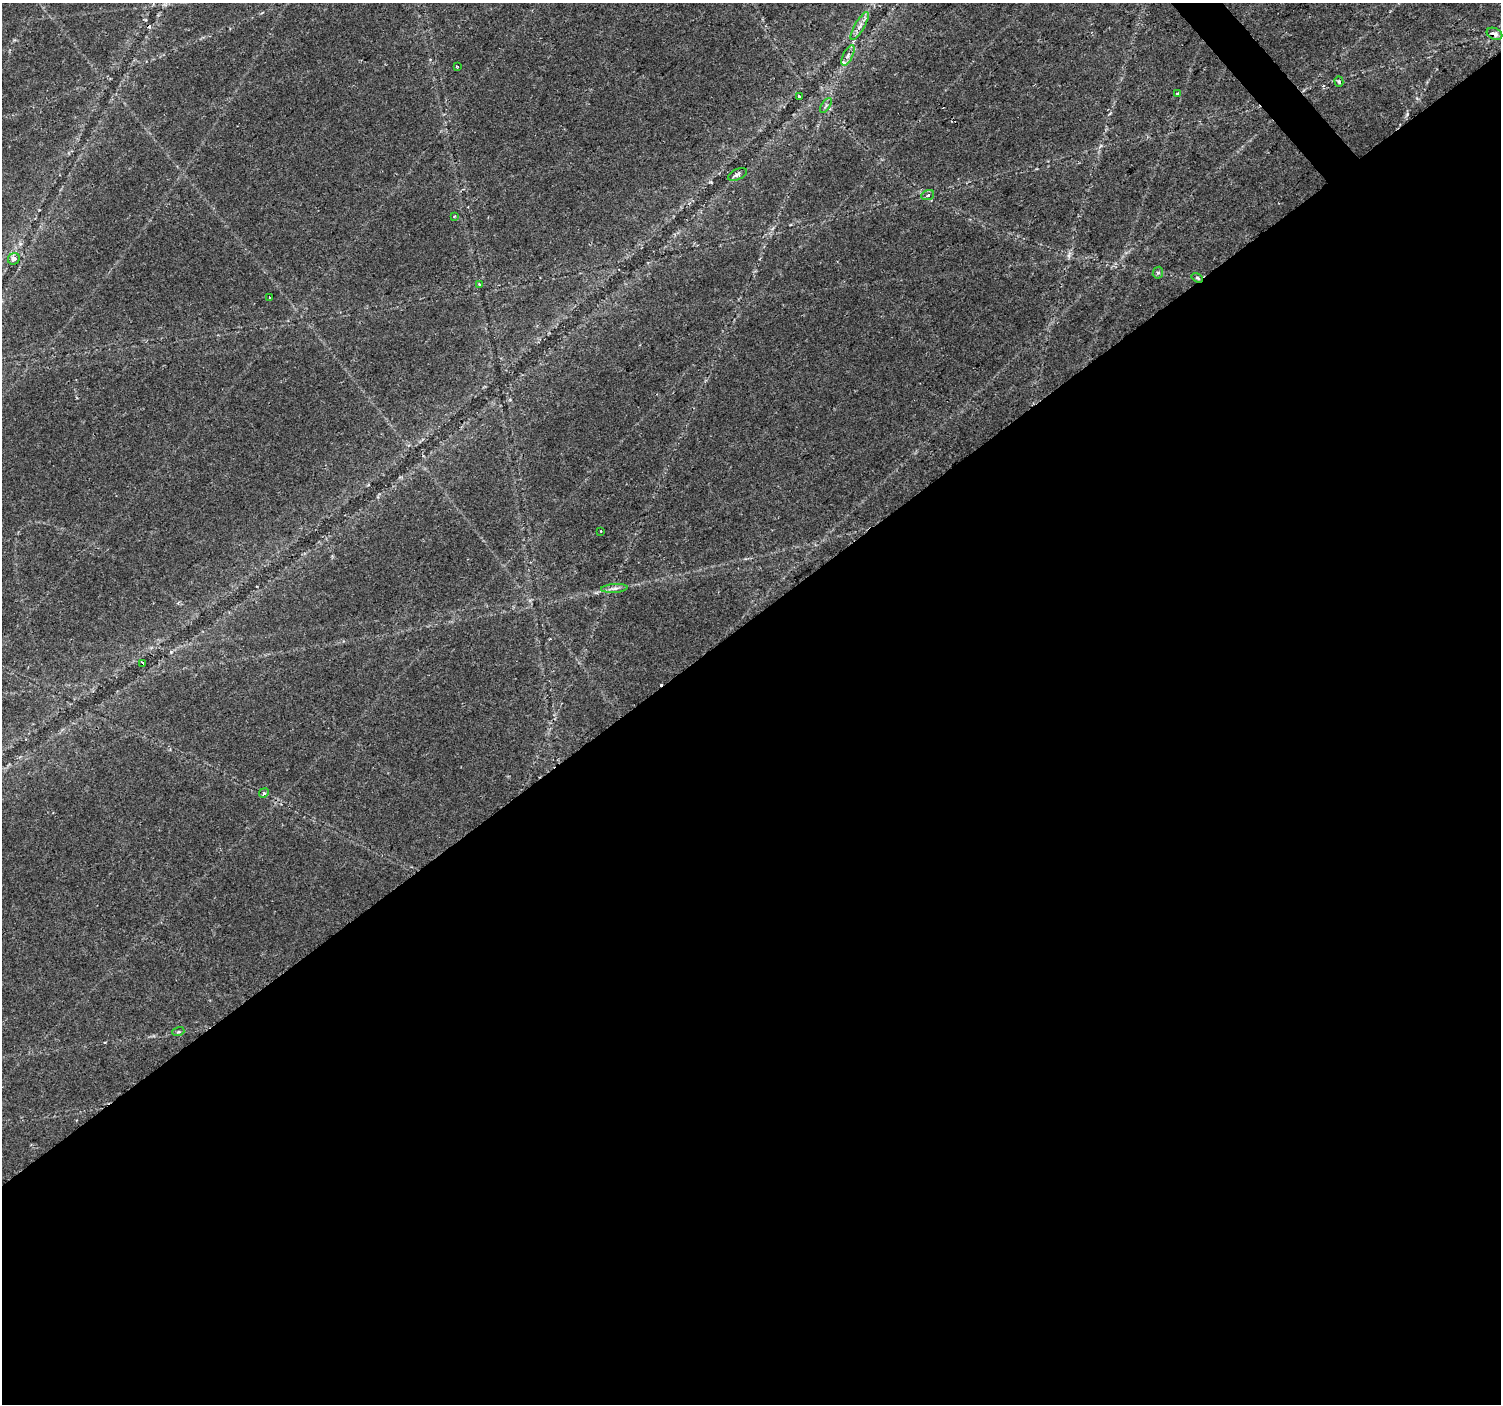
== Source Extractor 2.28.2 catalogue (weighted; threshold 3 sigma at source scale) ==
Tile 15 of 4 x 4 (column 3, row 4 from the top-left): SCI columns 3005-4503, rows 204-1605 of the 6001 x 5954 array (HDU 1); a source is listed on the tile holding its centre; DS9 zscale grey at full resolution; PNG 1503 x 1406 px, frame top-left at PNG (2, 3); each listed source drawn as its Kron ellipse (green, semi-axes under 4 px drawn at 4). Shown black and unused: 56% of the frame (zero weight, under 2 of 3 exposures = <1% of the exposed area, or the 3 px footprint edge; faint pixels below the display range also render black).
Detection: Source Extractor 2.28.2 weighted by HDU 2 'WHT'; one run over the whole footprint, this tile lists its part. Background 0.0351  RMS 0.0034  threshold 0.0151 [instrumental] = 3 sigma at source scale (4.5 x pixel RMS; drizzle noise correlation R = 1.50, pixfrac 1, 0.0396/0.0396 arcsec/px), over >= 5 px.
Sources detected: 23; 1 cosmic-ray / hot-pixel residue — neither listed nor drawn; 1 inside a brighter listed object's ellipse — not listed separately; the other 21 listed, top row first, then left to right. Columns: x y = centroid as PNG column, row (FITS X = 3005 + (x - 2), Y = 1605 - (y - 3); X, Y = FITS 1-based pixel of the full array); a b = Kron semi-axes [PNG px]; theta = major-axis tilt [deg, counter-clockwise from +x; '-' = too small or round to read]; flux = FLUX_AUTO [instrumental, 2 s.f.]
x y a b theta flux
860 26 16 5 59 1.8
1494 34 8 5 -22 1.6
848 55 11 4 64 1.3
457 66 3 2 - 0.26
1339 82 5 4 - 0.62
1177 93 3 3 - 0.6
799 97 3 3 - 0.87
826 106 8 4 58 0.76
737 174 10 5 24 0.99
928 195 7 5 22 0.93
454 216 3 2 - 0.3
14 259 6 5 - 1.4
1158 273 6 5 - 0.65
1197 278 6 4 -32 0.49
479 284 4 3 - 0.29
270 297 3 3 - 2.9
601 531 2 2 - 0.3
614 588 13 4 4 1.3
143 663 4 3 - 2.3
264 793 5 4 - 0.54
178 1032 6 4 18 0.53
Overlapping masked pixels (flux is a lower limit): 2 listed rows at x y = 1494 34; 1197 278